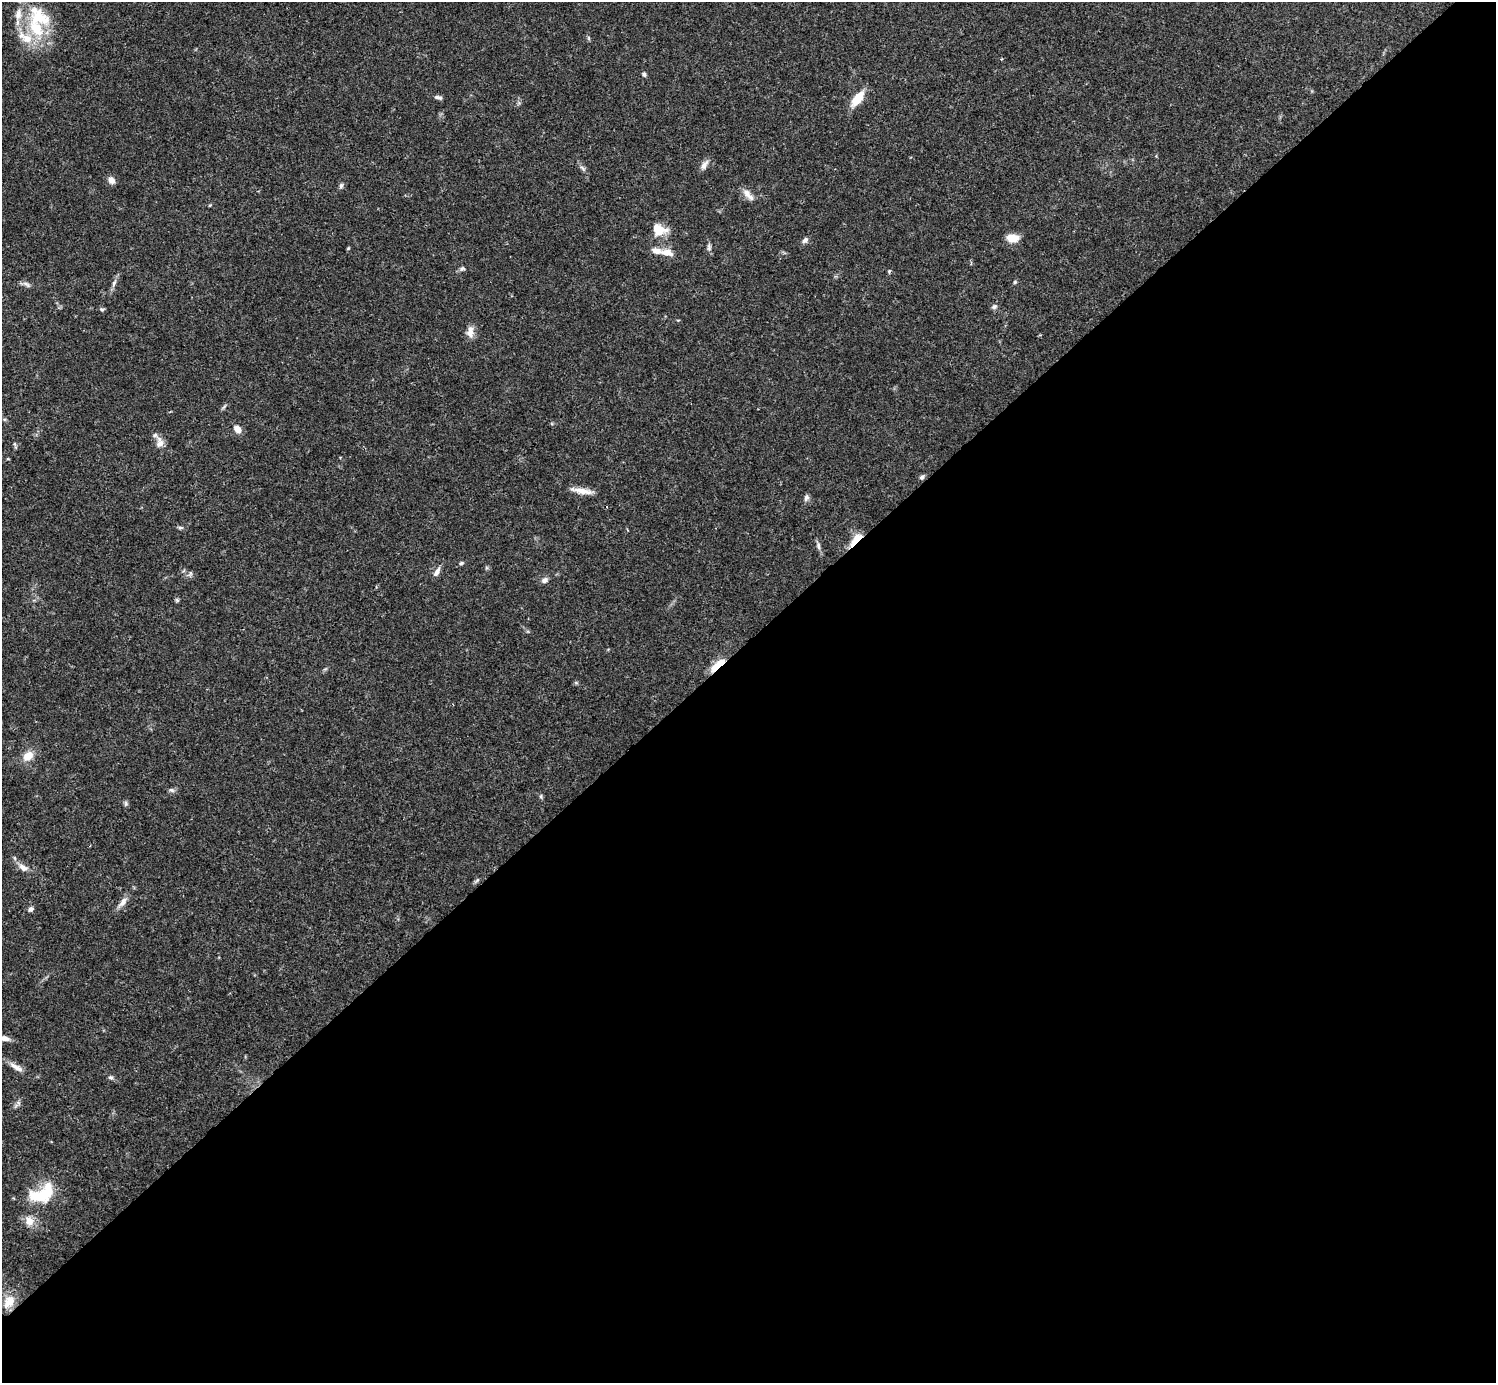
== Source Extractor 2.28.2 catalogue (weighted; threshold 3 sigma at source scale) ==
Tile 12 of 4 x 4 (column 4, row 3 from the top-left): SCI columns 4485-5978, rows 1539-2919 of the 5982 x 5981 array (HDU 1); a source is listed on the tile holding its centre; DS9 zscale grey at full resolution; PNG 1498 x 1385 px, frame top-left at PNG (2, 2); no overlay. Shown black and unused: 54% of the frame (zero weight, under 3 of 4 exposures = <1% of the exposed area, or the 3 px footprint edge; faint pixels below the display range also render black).
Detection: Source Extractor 2.28.2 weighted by HDU 2 'WHT'; one run over the whole footprint, this tile lists its part. Background 0.041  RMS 0.0027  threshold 0.012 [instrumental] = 3 sigma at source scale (4.5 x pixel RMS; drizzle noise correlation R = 1.50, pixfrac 1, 0.05/0.05 arcsec/px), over >= 5 px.
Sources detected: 64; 1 inside a brighter object's white glare — not listed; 8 inside a brighter listed object's ellipse — not listed separately; the other 55 listed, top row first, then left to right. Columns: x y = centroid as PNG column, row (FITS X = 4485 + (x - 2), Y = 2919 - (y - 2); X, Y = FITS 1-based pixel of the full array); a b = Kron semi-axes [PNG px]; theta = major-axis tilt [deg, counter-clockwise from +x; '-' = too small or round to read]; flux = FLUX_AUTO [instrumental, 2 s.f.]
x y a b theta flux
39 18 34 24 -21 13
27 38 18 13 -21 4.9
588 38 7 4 -89 0.38
644 74 6 5 - 0.55
438 97 10 5 -15 0.74
857 99 21 9 53 5
704 165 15 7 58 1.3
583 168 10 6 -45 0.78
111 180 9 7 -55 1.5
341 186 7 5 86 0.6
747 193 14 9 -61 1.9
210 205 4 4 - 0.26
658 231 26 12 11 3.9
1013 238 13 8 1 4
805 240 8 6 46 0.89
709 247 11 6 -80 0.81
348 248 5 4 - 0.27
667 252 18 9 -11 2.7
462 269 8 6 24 0.64
889 271 7 3 84 0.3
1015 282 5 4 - 0.38
114 283 11 5 71 0.97
27 284 12 5 -30 0.94
994 307 7 6 - 0.73
102 309 7 5 -31 0.46
470 332 16 9 90 2.1
224 407 10 3 50 0.43
237 429 9 7 -46 2
14 444 6 4 -89 0.4
160 444 12 10 49 1.8
922 477 7 5 43 0.64
582 491 28 6 -10 2.9
806 497 9 6 77 0.85
180 528 9 4 0 0.49
856 539 20 7 51 4
818 546 11 5 -85 0.86
461 563 6 5 - 0.41
437 572 12 6 60 1.5
190 573 7 4 -89 0.46
544 580 8 7 - 1.1
177 600 6 4 -45 0.41
717 665 21 6 41 5
28 756 14 10 42 3.3
172 790 8 5 -26 0.67
541 796 7 4 90 0.39
126 804 8 5 -85 0.53
23 867 14 8 -34 1.9
477 880 7 4 46 0.49
123 902 18 7 51 1.8
30 909 7 5 29 0.84
3 1038 16 6 -12 1.9
16 1067 22 6 -31 2
111 1077 7 6 - 0.57
44 1195 36 20 61 11
9 1302 19 13 58 4.2
Overlapping masked pixels (flux is a lower limit): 2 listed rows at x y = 856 539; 717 665
Isophote crosses this tile's border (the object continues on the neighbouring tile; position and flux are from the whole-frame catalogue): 1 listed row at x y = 3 1038